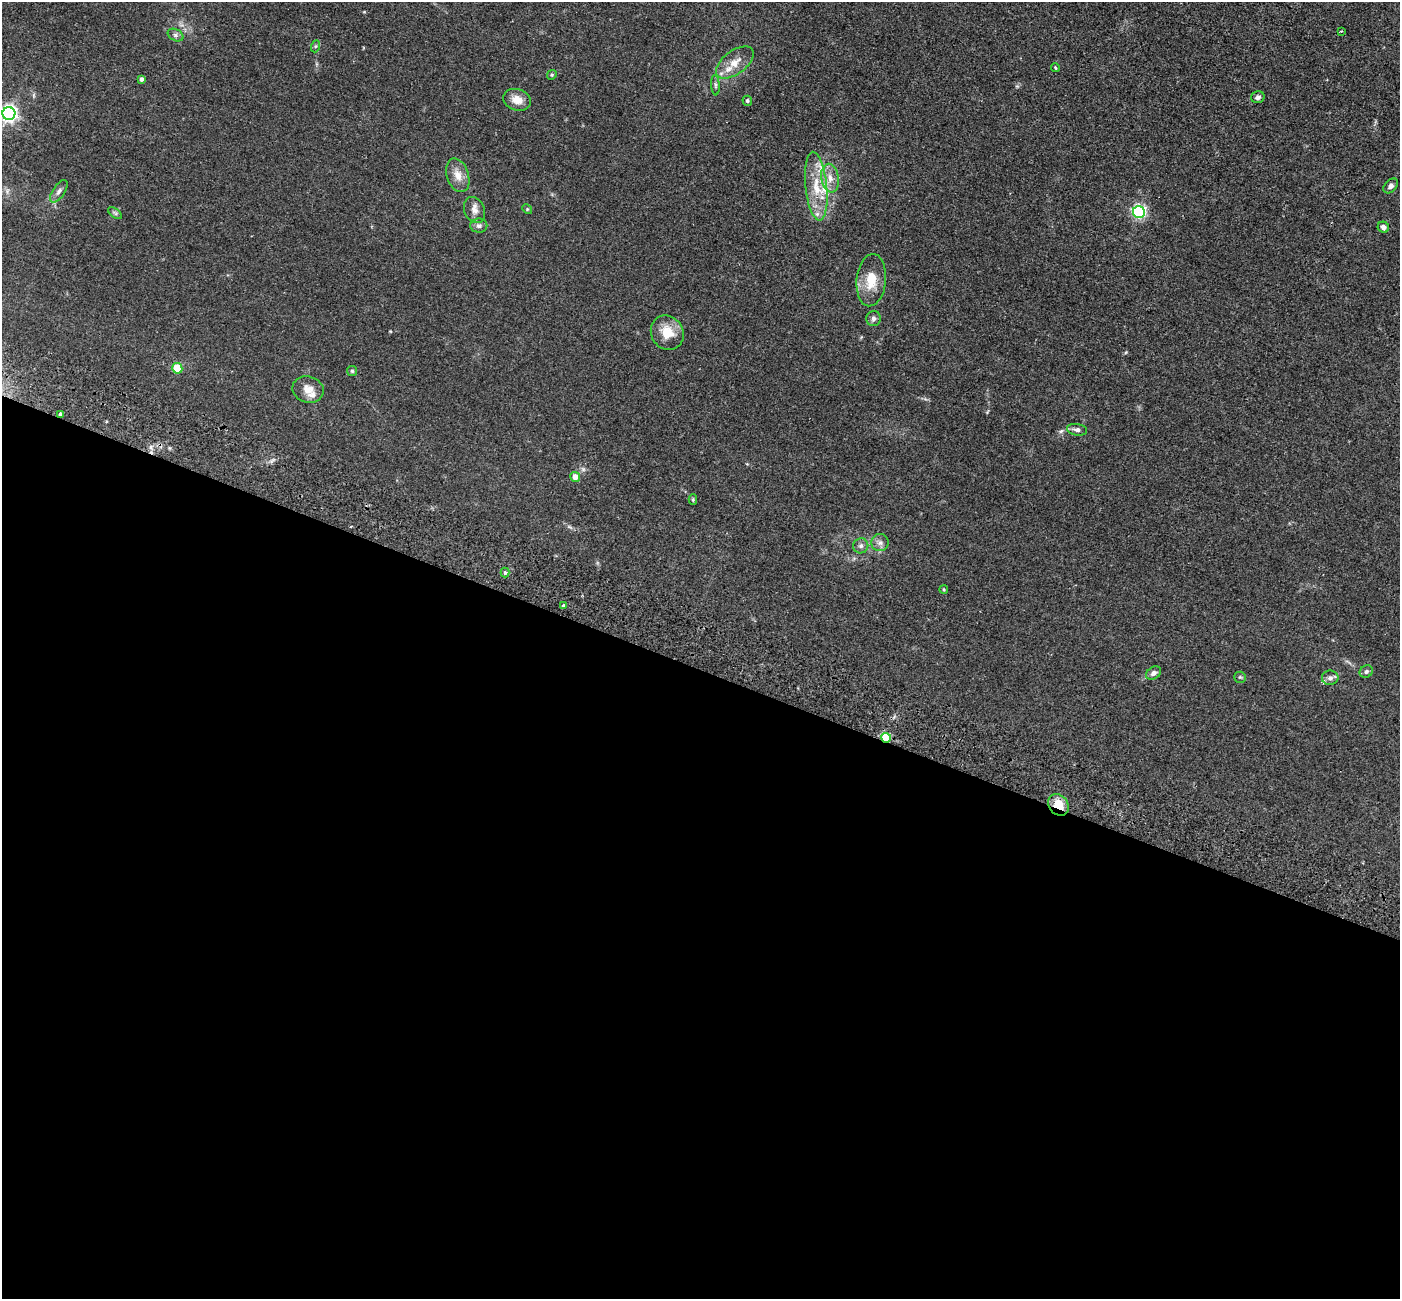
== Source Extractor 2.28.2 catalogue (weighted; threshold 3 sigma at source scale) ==
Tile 14 of 4 x 4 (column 2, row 4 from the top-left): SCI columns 1425-2822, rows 328-1624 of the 5645 x 5710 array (HDU 1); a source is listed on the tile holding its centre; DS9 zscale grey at full resolution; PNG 1402 x 1301 px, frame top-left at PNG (2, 2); each listed source drawn as its Kron ellipse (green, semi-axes under 4 px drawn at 4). Shown black and unused: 49% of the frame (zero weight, under 2 of 3 exposures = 3% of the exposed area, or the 3 px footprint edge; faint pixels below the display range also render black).
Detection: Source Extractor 2.28.2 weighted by HDU 2 'WHT'; one run over the whole footprint, this tile lists its part. Background 0.0602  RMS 0.0078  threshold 0.0353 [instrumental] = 3 sigma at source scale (4.5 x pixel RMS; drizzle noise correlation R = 1.50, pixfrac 1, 0.05/0.05 arcsec/px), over >= 5 px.
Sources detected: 49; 5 inside a brighter listed object's ellipse — not listed separately; the other 44 listed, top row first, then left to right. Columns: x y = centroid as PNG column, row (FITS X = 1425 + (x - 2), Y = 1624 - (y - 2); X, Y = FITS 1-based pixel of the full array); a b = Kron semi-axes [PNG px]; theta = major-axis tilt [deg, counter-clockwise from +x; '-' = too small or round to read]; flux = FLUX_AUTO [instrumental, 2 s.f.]
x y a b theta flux
1341 31 3 3 - 0.75
176 35 8 5 -27 2.1
316 46 6 4 70 1
735 62 22 11 37 10
1055 68 4 3 - 0.85
552 75 5 4 - 0.94
142 79 4 3 - 2.2
715 85 10 4 -85 1.6
1258 97 7 6 - 2.2
517 100 14 10 -16 8.5
747 101 5 5 - 1.5
9 113 6 6 - 280
458 175 17 11 -72 8
830 178 14 8 -80 7.1
816 186 34 10 -84 20
1391 186 8 6 45 2.4
59 191 13 6 56 2.8
527 209 5 4 - 0.82
474 210 13 10 -65 5
1139 212 6 6 - 150
115 213 8 4 -37 1.5
479 226 8 7 - 2.8
1383 227 6 5 - 3.1
871 280 26 14 84 17
874 318 7 7 - 2.5
667 333 18 16 -59 15
177 368 5 5 - 25
352 371 5 5 - 1.1
308 389 16 13 -17 8
60 414 4 3 - 1.5
1077 430 10 5 -9 2.8
575 477 5 5 - 7.5
693 500 5 4 - 0.88
880 543 9 8 - 3.2
861 546 7 7 - 2.5
505 573 5 4 - 1.1
944 590 4 3 - 0.9
563 606 4 3 - 4.4
1366 672 7 6 - 2
1154 673 8 6 34 2.8
1240 677 6 5 - 1.2
1330 678 8 7 - 3.1
886 738 5 5 - 35
1058 805 12 9 -49 15
Overlapping masked pixels (flux is a lower limit): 3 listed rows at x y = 60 414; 886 738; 1058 805
Isophote crosses this tile's border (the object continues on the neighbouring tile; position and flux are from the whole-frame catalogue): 1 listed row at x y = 9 113